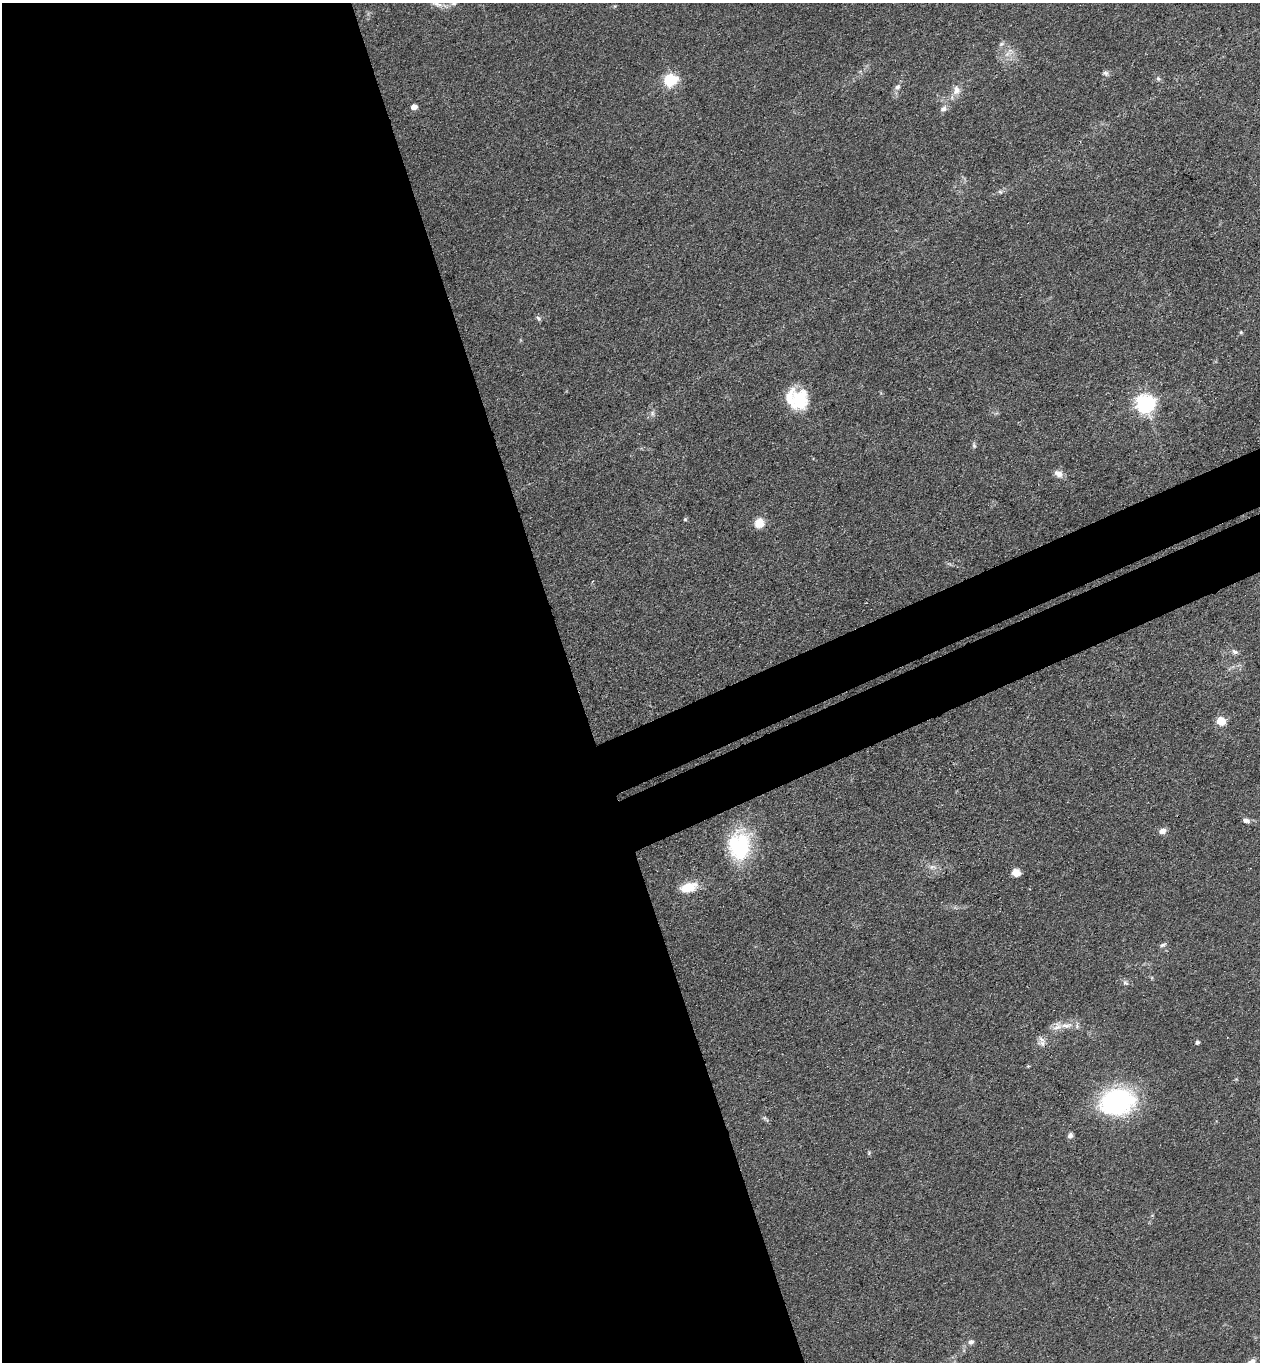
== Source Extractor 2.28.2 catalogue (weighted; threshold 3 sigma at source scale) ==
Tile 9 of 4 x 4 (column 1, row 3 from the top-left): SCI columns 301-1558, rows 1416-2775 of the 5504 x 5548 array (HDU 1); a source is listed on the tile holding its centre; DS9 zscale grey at full resolution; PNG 1262 x 1364 px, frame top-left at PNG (2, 3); no overlay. Shown black and unused: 50% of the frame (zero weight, under 3 of 4 exposures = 5% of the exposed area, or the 3 px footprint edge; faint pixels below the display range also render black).
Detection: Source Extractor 2.28.2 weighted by HDU 2 'WHT'; one run over the whole footprint, this tile lists its part. Background 0.0936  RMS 0.0064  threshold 0.0286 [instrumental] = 3 sigma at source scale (4.5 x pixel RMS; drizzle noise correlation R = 1.50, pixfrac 1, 0.05/0.05 arcsec/px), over >= 5 px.
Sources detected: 38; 1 inside a brighter listed object's ellipse — not listed separately; the other 37 listed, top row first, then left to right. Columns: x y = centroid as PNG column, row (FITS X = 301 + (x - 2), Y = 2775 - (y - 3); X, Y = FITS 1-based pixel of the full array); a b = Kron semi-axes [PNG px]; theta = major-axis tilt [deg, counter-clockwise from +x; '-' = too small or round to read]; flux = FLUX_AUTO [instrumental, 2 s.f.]
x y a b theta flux
454 3 7 6 - 1.8
1001 44 9 4 35 1.4
1008 54 12 5 27 3.2
1106 73 8 6 -35 1.7
1158 79 7 5 -48 1.5
670 80 7 6 - 75
897 87 8 6 25 2
956 90 14 10 74 5.1
414 107 5 4 - 6.5
943 109 9 7 25 2.5
1000 192 6 5 - 1.2
538 318 7 6 - 1.5
1241 332 5 4 - 0.77
796 402 35 18 -55 22
1145 403 7 7 - 310
652 413 8 6 90 2
974 445 8 5 -81 1.3
1059 474 12 8 -28 3.7
685 519 5 4 - 0.79
759 523 10 10 - 9.2
1235 652 9 6 -29 2
1221 721 6 5 - 29
1246 821 10 6 -9 2.3
1162 831 9 7 24 3.4
739 845 34 25 85 52
932 867 8 6 12 2.4
1016 873 8 7 - 6.3
688 887 22 11 16 13
1162 945 9 5 22 1.6
1125 983 7 7 - 1.6
1066 1025 21 8 8 7.8
1197 1042 5 4 - 1.3
1117 1102 33 24 10 100
1070 1135 8 7 - 2.1
869 1153 7 4 55 0.81
971 1342 7 6 - 2.1
1251 1362 12 6 26 3.6
Isophote crosses this tile's border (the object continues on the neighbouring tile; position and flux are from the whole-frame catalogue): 2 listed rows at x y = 454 3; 1251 1362